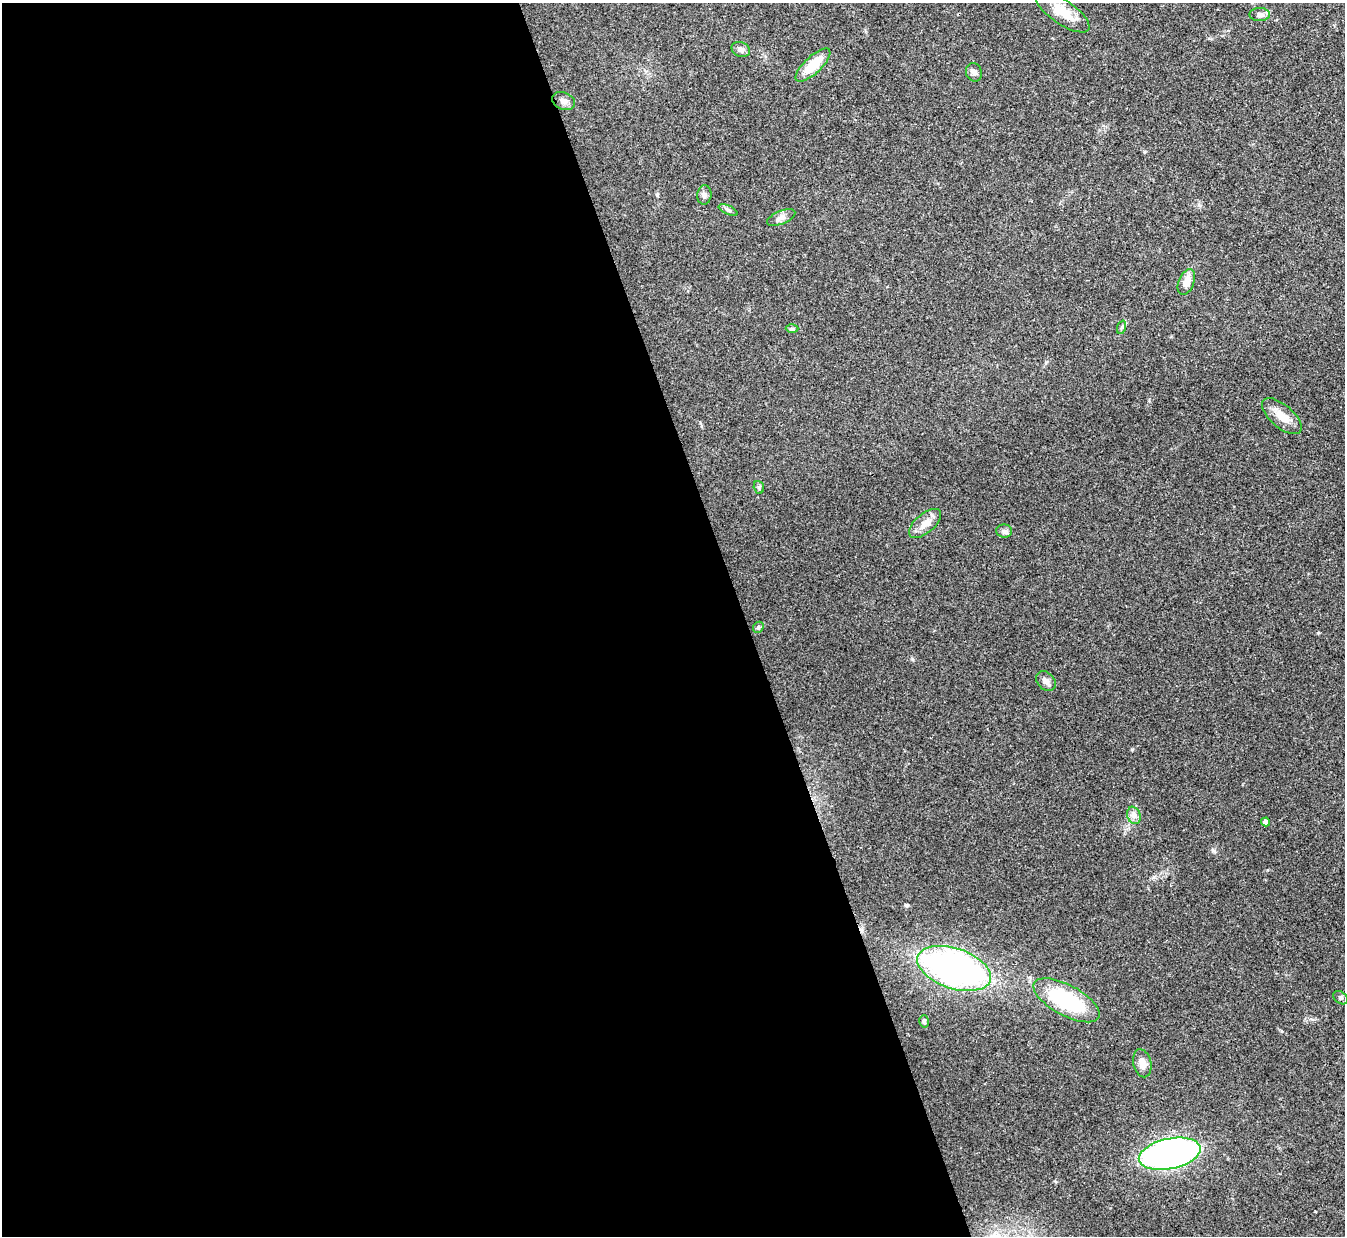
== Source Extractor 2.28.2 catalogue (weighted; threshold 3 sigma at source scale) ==
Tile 9 of 4 x 4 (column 1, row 3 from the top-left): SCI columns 2-1344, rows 1385-2618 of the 5378 x 5363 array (HDU 1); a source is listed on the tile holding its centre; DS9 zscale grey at full resolution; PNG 1347 x 1238 px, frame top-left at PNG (2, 3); each listed source drawn as its Kron ellipse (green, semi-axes under 4 px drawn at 4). Shown black and unused: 55% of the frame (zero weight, under 3 of 4 exposures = <1% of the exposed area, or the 3 px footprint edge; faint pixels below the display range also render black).
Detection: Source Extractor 2.28.2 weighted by HDU 2 'WHT'; one run over the whole footprint, this tile lists its part. Background 0.0961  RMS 0.006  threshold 0.0271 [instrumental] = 3 sigma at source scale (4.5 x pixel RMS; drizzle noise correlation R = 1.50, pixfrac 1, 0.05/0.05 arcsec/px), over >= 5 px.
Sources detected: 27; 1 inside a brighter listed object's ellipse — not listed separately; the other 26 listed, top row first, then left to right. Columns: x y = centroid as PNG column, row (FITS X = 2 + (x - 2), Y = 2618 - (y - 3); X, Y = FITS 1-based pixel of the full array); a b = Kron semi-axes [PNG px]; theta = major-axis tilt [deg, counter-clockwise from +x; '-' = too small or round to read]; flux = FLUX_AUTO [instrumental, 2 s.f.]
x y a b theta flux
1062 12 31 12 -34 13
1260 14 10 6 0 2.5
741 49 9 7 -24 2.4
813 65 22 8 43 16
974 72 9 8 - 2.4
563 101 12 8 -24 2.8
704 195 9 7 85 2
728 210 10 4 -26 1.5
781 217 15 6 22 3
1186 282 13 7 68 5.7
1122 327 7 4 71 0.98
792 329 6 4 1 0.85
1282 416 24 11 -40 8.7
759 487 6 5 - 1.1
925 523 19 9 40 6.6
1004 531 8 6 -3 1.6
758 627 6 5 - 0.94
1046 681 11 8 -45 3
1134 815 9 6 -70 2.5
1266 822 4 4 - 2.7
954 968 38 20 -18 200
1340 998 8 5 -36 1.3
1067 1000 37 15 -28 55
924 1021 6 4 -75 0.99
1142 1063 14 9 -77 4.6
1170 1154 31 15 12 270
Unlisted compact peaks at least as high as the median listed source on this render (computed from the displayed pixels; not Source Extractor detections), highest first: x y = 1214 851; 912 659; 1132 749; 906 905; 1318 633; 1281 1031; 1267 870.